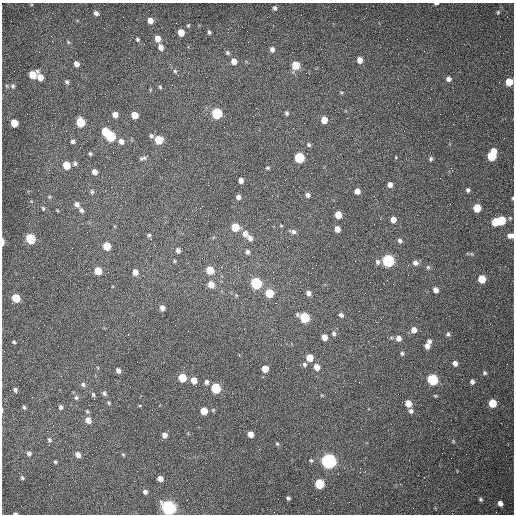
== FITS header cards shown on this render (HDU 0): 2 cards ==
NAXIS1  =                  512 /fastest changing axis
NAXIS2  =                  512 /next to fastest changing axis

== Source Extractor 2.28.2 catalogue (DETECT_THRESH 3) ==
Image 512 x 512 px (HDU 0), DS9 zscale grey, 1 PNG px = 1 image px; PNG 516 x 516 px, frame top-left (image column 1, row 512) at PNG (2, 3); no overlay
Background 1500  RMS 22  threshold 67.5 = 3 sigma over >= 5 px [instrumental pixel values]
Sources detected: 171; all 171 listed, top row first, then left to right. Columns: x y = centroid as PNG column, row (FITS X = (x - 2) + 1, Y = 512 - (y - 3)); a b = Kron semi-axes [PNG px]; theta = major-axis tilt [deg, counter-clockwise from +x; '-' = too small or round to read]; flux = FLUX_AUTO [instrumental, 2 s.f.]
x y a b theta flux
436 4 5 2 - 2800
275 8 5 5 - 3800
498 12 5 4 - 2000
96 13 6 4 -34 5400
150 20 6 5 - 11000
188 25 5 4 - 1800
181 32 5 5 - 22000
209 32 5 4 - 2700
51 36 3 2 - 1400
137 39 5 5 - 2500
157 39 6 5 - 14000
68 42 6 4 -45 1800
161 47 6 5 - 9700
272 49 6 6 - 5600
227 53 6 5 - 3000
360 60 5 5 - 12000
234 61 6 5 - 12000
76 64 5 4 - 8500
295 65 6 5 - 40000
175 71 5 5 - 2600
32 75 6 6 - 34000
40 77 7 5 -69 15000
448 79 5 5 - 6500
67 82 6 5 - 3300
509 82 5 5 - 33000
7 86 5 3 - 1500
13 86 6 5 - 3100
160 87 5 4 - 1900
341 92 5 3 - 1600
105 94 2 2 - 720
217 113 6 5 - 150000
286 113 5 4 - 2900
115 114 5 5 - 11000
134 115 5 5 - 22000
324 120 5 5 - 20000
80 122 6 5 - 66000
14 123 6 5 - 31000
293 128 2 2 - 740
105 131 5 5 - 43000
110 136 6 5 - 110000
151 136 6 5 - 3300
159 140 6 5 - 50000
73 141 5 4 - 4200
121 141 7 6 - 7300
309 145 6 5 - 2600
90 154 4 4 - 2400
492 155 9 6 68 69000
396 157 4 3 - 1200
143 158 9 5 17 3600
299 158 6 5 - 110000
431 159 5 5 - 2800
75 163 6 5 - 3400
66 165 6 5 - 33000
268 168 5 4 - 2100
95 172 6 5 - 9100
241 180 5 4 - 8300
390 185 5 4 - 8500
299 187 2 2 - 930
468 190 5 5 - 3200
357 191 5 5 - 11000
92 192 7 5 -75 2800
308 195 6 5 - 5300
238 197 5 5 - 5000
512 198 3 3 - 1600
77 204 7 6 - 6300
43 208 6 4 -75 2200
477 208 6 5 - 38000
81 210 7 5 -62 4200
338 215 5 5 - 24000
393 220 5 5 - 11000
501 220 6 5 - 50000
495 222 6 5 - 41000
281 226 5 3 - 1400
235 227 5 5 - 42000
337 229 5 5 - 11000
293 232 8 5 -14 4700
245 234 7 6 - 11000
149 235 4 4 - 2600
511 236 7 5 4 8100
250 238 7 5 -53 6100
30 239 6 5 - 99000
400 241 6 5 - 3900
3 242 6 2 -90 7600
107 246 6 5 - 36000
178 250 4 4 - 4500
247 252 5 5 - 4200
472 254 6 4 -70 1700
174 261 4 4 - 1700
388 261 6 6 - 280000
377 262 7 6 - 4500
415 263 7 6 - 6600
428 267 6 5 - 3000
312 268 2 2 - 770
210 270 6 5 - 41000
98 271 5 5 - 32000
135 272 5 5 - 11000
273 278 2 2 - 710
482 279 6 5 - 43000
256 283 6 5 - 200000
211 284 6 5 - 17000
436 290 6 5 - 8800
269 293 6 5 - 50000
308 293 5 5 - 6600
16 298 6 5 - 54000
276 303 3 2 - 1300
162 308 5 4 - 7400
341 315 6 5 - 4500
304 317 6 5 - 110000
381 319 2 2 - 890
414 330 6 6 - 11000
334 333 6 5 - 3500
128 334 3 2 - 1500
448 334 5 4 - 2900
324 337 5 5 - 15000
398 338 6 6 - 8500
429 341 5 5 - 4700
14 342 4 3 - 2000
427 346 5 5 - 7700
402 353 6 5 - 2900
310 358 5 5 - 26000
455 363 5 4 - 7200
304 364 6 5 - 3400
317 367 6 5 - 16000
265 369 5 5 - 21000
118 370 5 4 - 6200
485 373 5 5 - 2600
182 378 6 5 - 48000
194 380 6 5 - 16000
432 380 6 5 - 170000
206 382 5 5 - 4200
472 382 5 4 - 4300
83 384 6 6 - 3300
216 388 6 5 - 99000
15 390 4 4 - 3500
104 393 6 5 - 3500
93 395 7 5 -84 3300
322 395 5 3 - 1400
76 398 7 5 -87 3200
109 403 5 4 - 1900
408 403 6 5 - 21000
493 403 5 5 - 49000
24 407 5 4 - 2200
61 407 5 4 - 4000
2 410 5 2 - 1300
204 411 5 5 - 28000
411 411 6 5 - 4900
87 412 5 4 - 2000
88 420 6 5 - 13000
189 421 2 2 - 630
251 434 5 5 - 13000
164 435 5 5 - 8300
49 440 6 5 - 3000
453 441 5 4 - 1600
277 444 5 4 - 2100
29 453 6 5 - 4600
123 454 5 5 - 1900
78 455 6 5 - 8800
311 460 5 4 - 2100
329 461 6 6 - 720000
55 462 5 4 - 2100
22 478 5 4 - 2400
160 479 5 4 - 13000
319 484 6 5 - 91000
400 484 3 2 - 960
145 492 5 5 - 4600
288 498 4 3 - 2900
316 498 2 2 - 3500
480 499 6 5 - 2700
500 503 5 5 - 8700
168 508 6 6 - 590000
15 513 5 2 - 2700
At the frame edge (FLAGS 8, measured only in part): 8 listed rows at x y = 436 4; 509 82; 512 198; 511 236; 3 242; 2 410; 168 508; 15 513